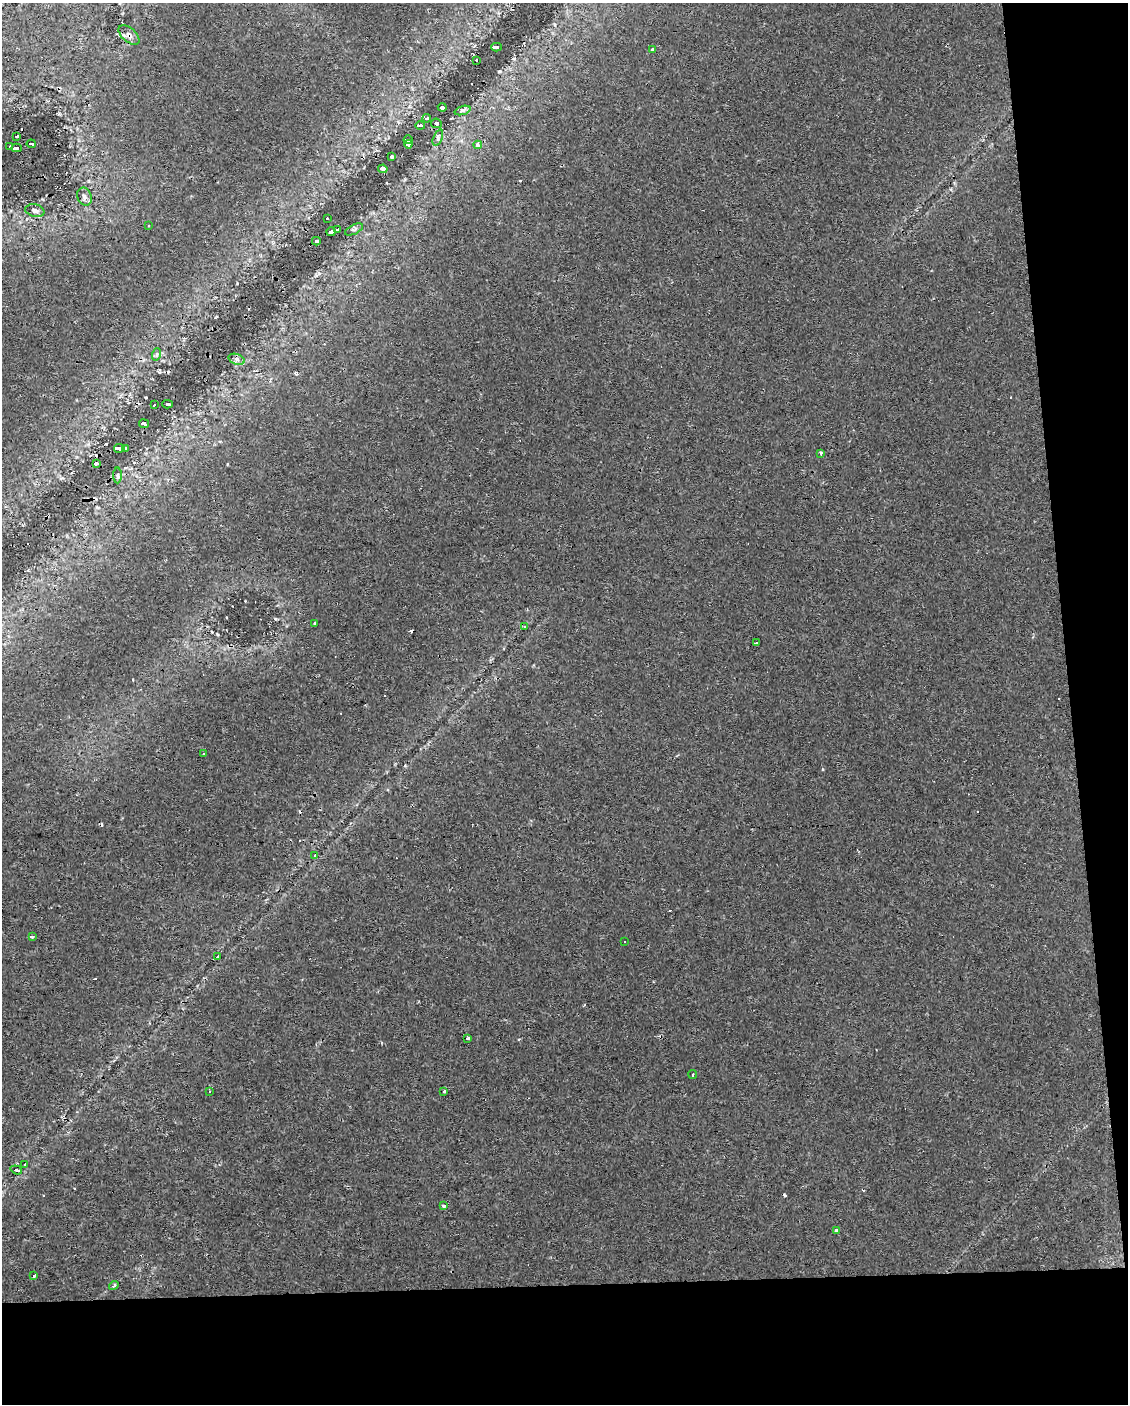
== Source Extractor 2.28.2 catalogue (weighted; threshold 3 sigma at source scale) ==
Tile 12 of 4 x 3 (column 4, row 3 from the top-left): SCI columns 3378-4503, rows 2-1403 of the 4503 x 4250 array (HDU 1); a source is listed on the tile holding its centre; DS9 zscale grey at full resolution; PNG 1130 x 1406 px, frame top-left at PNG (2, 3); each listed source drawn as its Kron ellipse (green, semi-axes under 4 px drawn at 4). Shown black and unused: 14% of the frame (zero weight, under 2 of 3 exposures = <1% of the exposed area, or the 3 px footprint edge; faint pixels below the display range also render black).
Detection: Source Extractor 2.28.2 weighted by HDU 2 'WHT'; one run over the whole footprint, this tile lists its part. Background 0.0303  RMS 0.0037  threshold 0.0166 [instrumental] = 3 sigma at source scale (4.5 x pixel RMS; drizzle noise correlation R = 1.50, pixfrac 1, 0.0396/0.0396 arcsec/px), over >= 5 px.
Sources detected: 75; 20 cosmic-ray / hot-pixel residue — neither listed nor drawn; the other 55 listed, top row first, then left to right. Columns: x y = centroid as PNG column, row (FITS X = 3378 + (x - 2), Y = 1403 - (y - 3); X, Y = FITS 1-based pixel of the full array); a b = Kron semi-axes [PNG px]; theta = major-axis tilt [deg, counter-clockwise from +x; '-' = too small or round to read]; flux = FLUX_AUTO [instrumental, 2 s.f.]
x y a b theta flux
129 35 12 7 -41 1.8
496 47 5 3 - 21
652 50 3 3 - 0.91
476 60 2 2 - 0.46
442 107 4 3 - 54
463 110 8 3 18 0.8
427 118 4 3 - 2.1
436 123 5 4 - 1.2
420 126 5 3 - 4.6
17 136 3 2 - 0.81
438 137 8 4 66 0.81
408 140 4 3 - 7.7
31 144 4 3 - 74
408 144 4 3 - 41
478 145 4 3 - 4.4
10 146 3 3 - 0.56
17 148 5 3 - 17
392 157 4 3 - 4
383 169 4 3 - 54
84 197 9 7 -68 1.4
35 211 10 6 -14 1.3
327 218 2 2 - 0.33
149 226 3 2 - 0.34
338 229 3 2 - 0.53
354 229 10 4 27 0.79
331 232 4 3 - 2.2
316 241 4 3 - 49
157 354 6 4 71 0.62
237 359 8 5 -20 1.1
167 404 5 3 - 3.5
154 405 3 2 - 0.69
144 424 5 4 - 69
119 448 5 4 - 58
126 448 4 3 - 2.6
821 453 3 3 - 0.57
96 463 4 3 - 1.2
117 475 8 3 -90 0.54
314 624 4 3 - 1.3
525 627 4 3 - 0.4
756 643 3 2 - 0.79
204 754 3 3 - 2.2
315 855 3 3 - 1.8
32 936 4 3 - 1
625 941 3 2 - 0.49
218 957 3 3 - 1.7
468 1038 3 3 - 0.93
692 1075 4 2 - 0.39
210 1091 3 3 - 0.89
444 1091 3 3 - 2.8
25 1164 3 2 - 0.34
16 1170 6 4 -19 1.6
443 1206 3 3 - 1.2
836 1230 3 3 - 1.3
34 1276 3 3 - 23
114 1286 5 3 - 0.84
Overlapping masked pixels (flux is a lower limit): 3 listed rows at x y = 129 35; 496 47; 383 169